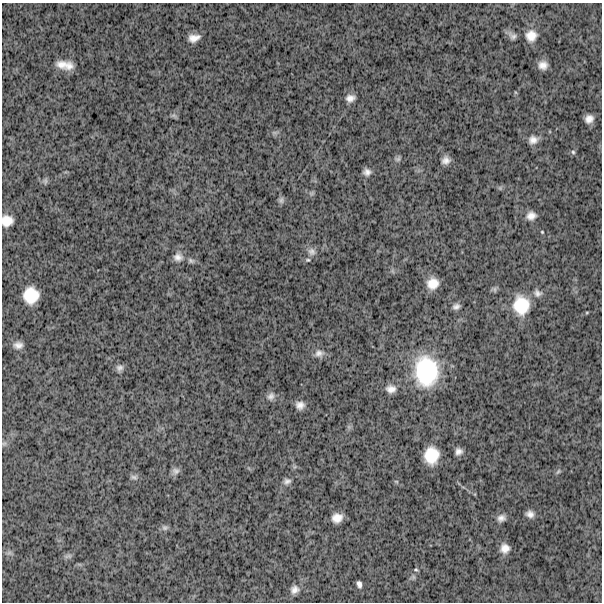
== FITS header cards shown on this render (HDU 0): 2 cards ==
NAXIS1  =                  600
NAXIS2  =                  600

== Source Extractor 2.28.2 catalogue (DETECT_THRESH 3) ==
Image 600 x 600 px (HDU 0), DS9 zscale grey, 1 PNG px = 1 image px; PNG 604 x 604 px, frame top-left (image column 1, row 600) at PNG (2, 3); no overlay
Background 1790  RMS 260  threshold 770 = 3 sigma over >= 5 px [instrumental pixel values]
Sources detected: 57; all 57 listed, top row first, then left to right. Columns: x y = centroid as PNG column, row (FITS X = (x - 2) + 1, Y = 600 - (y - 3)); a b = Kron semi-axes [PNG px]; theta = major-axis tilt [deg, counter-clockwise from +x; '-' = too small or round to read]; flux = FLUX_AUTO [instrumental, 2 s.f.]
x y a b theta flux
512 36 11 8 -36 7.5e+04
531 36 12 12 - 2.0e+05
194 38 10 6 12 1.3e+05
62 64 17 11 4 1.8e+05
543 65 8 7 - 1.2e+05
69 66 12 10 17 1.3e+05
350 98 11 8 15 1.0e+05
174 115 9 4 -19 3.2e+04
589 119 8 7 - 1.1e+05
533 140 11 9 12 1.2e+05
573 152 6 5 - 3.0e+04
398 159 8 6 23 4.3e+04
446 160 8 8 - 1.0e+05
367 172 10 8 0 8.4e+04
45 181 9 5 -82 3.6e+04
500 188 5 5 - 2.8e+04
311 193 7 4 -18 3.1e+04
281 200 9 7 82 4.6e+04
531 216 9 8 - 1.2e+05
7 221 11 10 - 2.1e+05
542 232 4 3 - 1.5e+04
312 252 11 9 -39 9.0e+04
178 257 11 10 - 1.1e+05
308 260 7 5 -12 2.6e+04
191 261 9 6 -22 4.5e+04
433 283 10 10 - 2.2e+05
537 293 11 9 -21 8.4e+04
31 295 14 13 - 4.3e+05
521 305 20 17 -86 5.6e+05
456 306 8 6 18 6.6e+04
587 312 5 3 - 1.7e+04
18 345 10 8 0 9.2e+04
319 353 12 10 -3 9.9e+04
120 368 9 8 - 6.7e+04
426 371 32 25 -86 1.4e+06
391 389 12 9 0 1.2e+05
271 396 11 8 53 7.7e+04
300 405 8 7 - 1.0e+05
4 443 7 4 1 3.1e+04
459 451 7 6 - 8.3e+04
431 455 15 12 84 4.5e+05
175 471 10 9 - 6.7e+04
558 471 8 4 56 3.0e+04
134 477 10 6 -7 5.0e+04
287 481 10 8 17 6.9e+04
396 481 6 3 -19 1.9e+04
530 514 9 7 -31 9.3e+04
337 518 9 8 - 1.6e+05
501 518 10 9 - 8.7e+04
165 528 8 7 - 4.9e+04
505 548 8 8 - 1.3e+05
9 553 7 4 19 3.8e+04
68 556 11 5 17 4.4e+04
416 569 6 4 14 2.3e+04
413 577 7 4 -89 3.1e+04
359 584 6 4 -74 5.9e+04
295 589 11 9 25 1.0e+05
At the frame edge (FLAGS 8, measured only in part): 1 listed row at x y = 7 221